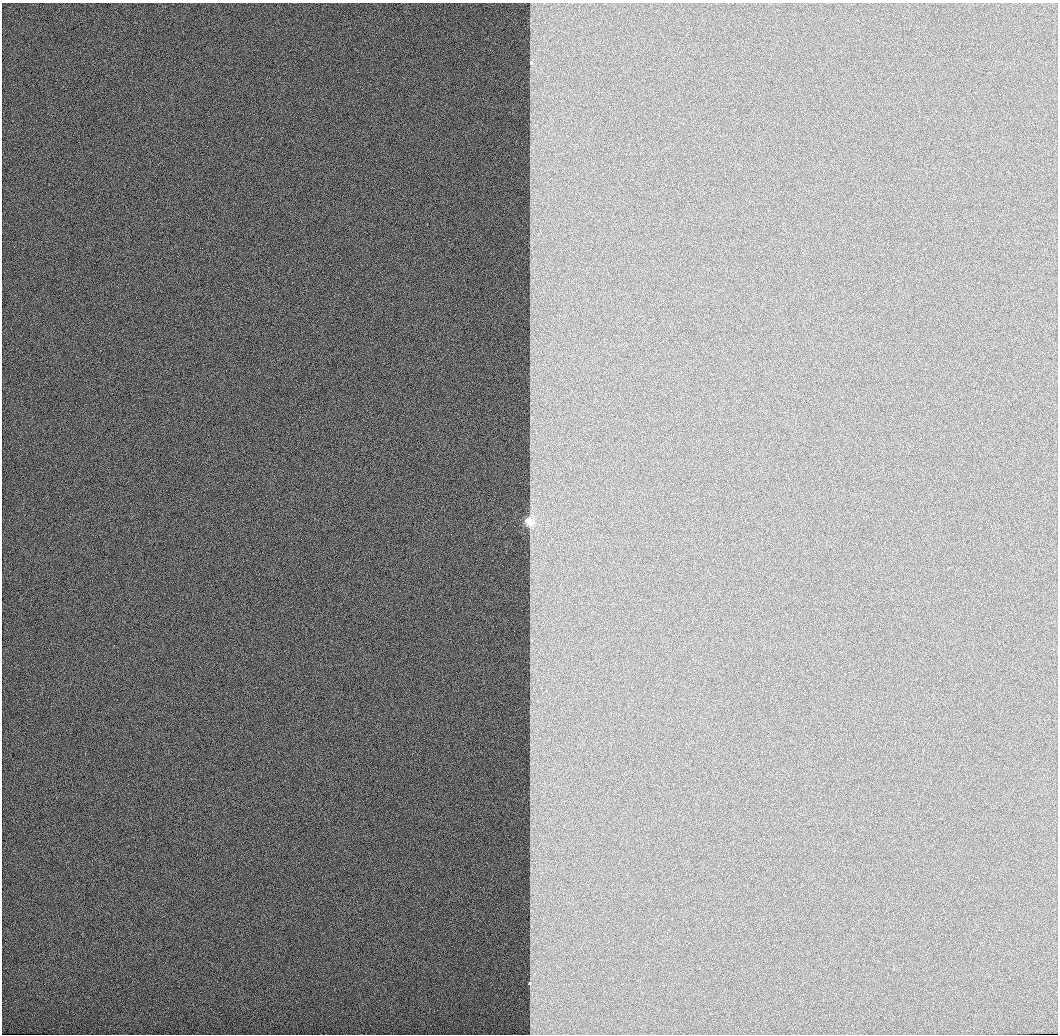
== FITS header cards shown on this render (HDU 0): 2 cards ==
NAXIS1  =                 1056 / Length of Axis 1 (Serial)
NAXIS2  =                 1032 / Length of Axis 2 (Parallel)

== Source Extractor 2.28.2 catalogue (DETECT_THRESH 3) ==
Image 1056 x 1032 px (HDU 0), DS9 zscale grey, 1 PNG px = 1 image px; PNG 1060 x 1036 px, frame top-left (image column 1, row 1032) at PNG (2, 3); no overlay
Background 518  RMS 2.9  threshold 8.72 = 3 sigma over >= 5 px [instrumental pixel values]
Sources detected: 3; all 3 listed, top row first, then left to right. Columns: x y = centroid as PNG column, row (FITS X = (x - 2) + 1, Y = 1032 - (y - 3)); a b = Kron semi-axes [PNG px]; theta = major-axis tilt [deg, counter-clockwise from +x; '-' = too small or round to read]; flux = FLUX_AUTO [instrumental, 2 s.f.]
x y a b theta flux
531 63 3 3 - 380
529 522 4 3 - 13000
529 983 3 3 - 530